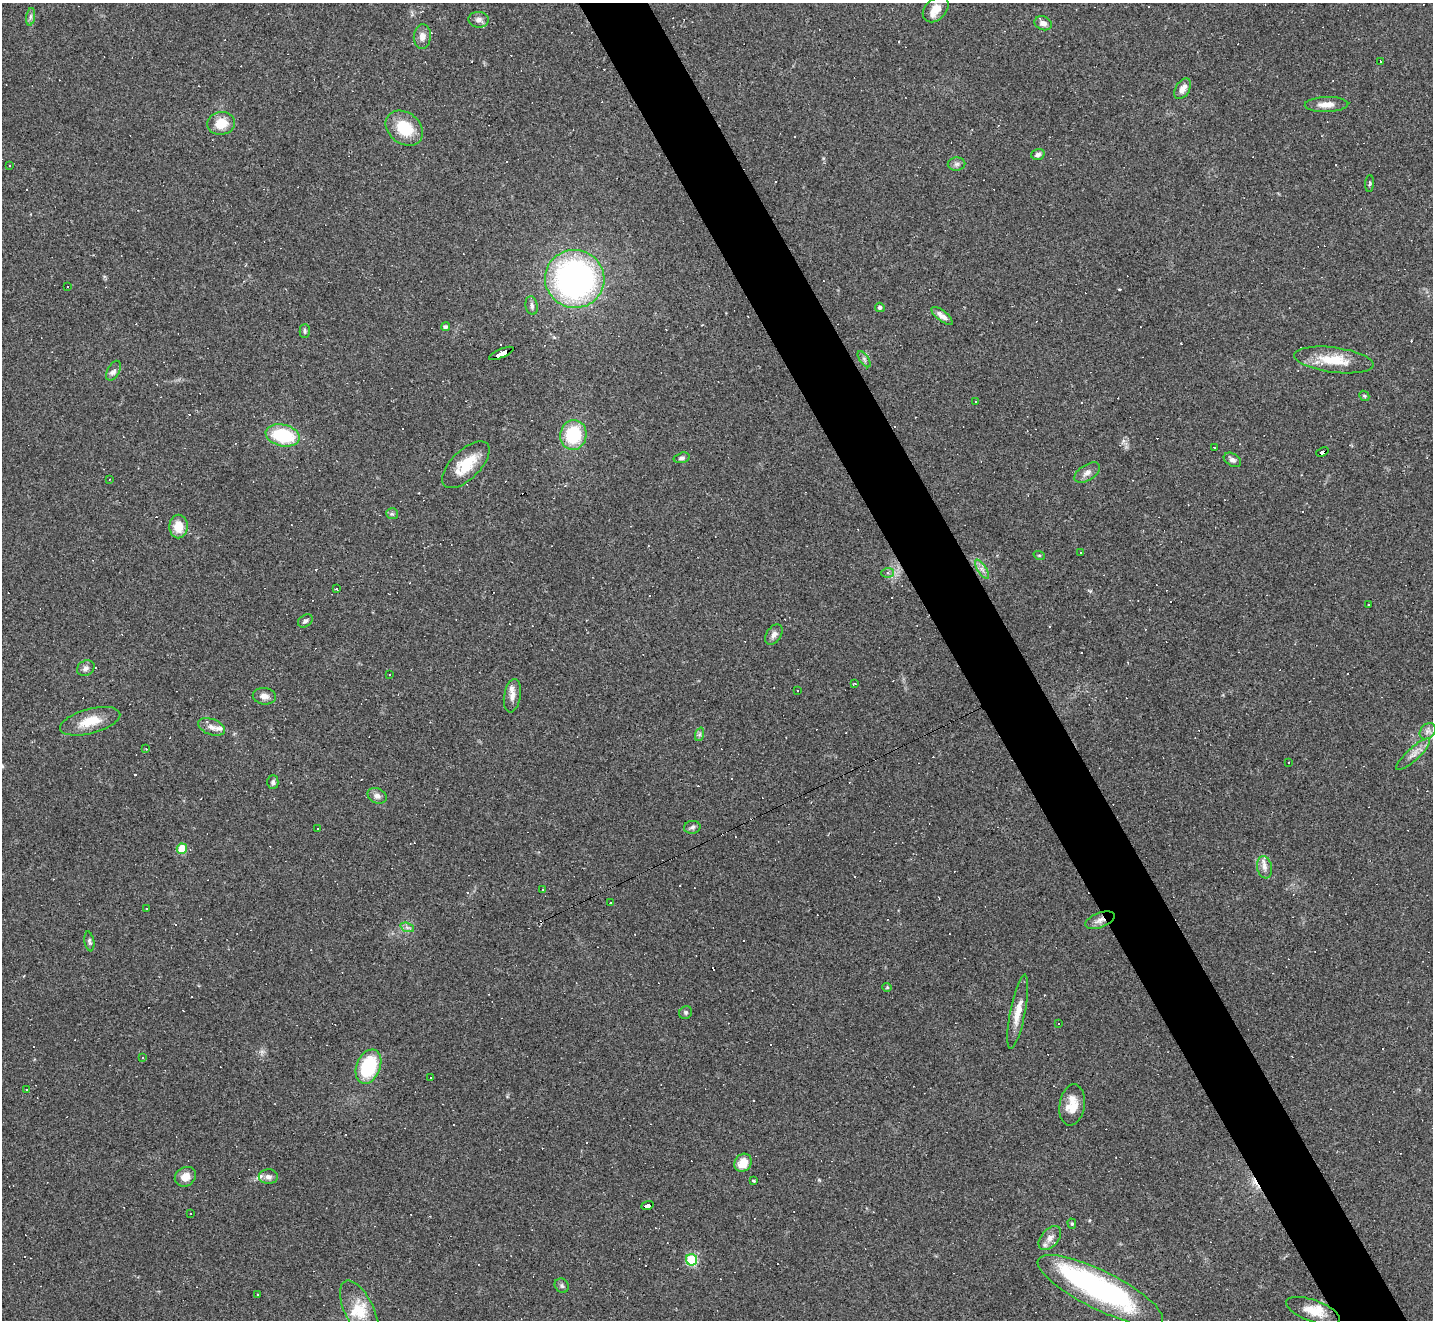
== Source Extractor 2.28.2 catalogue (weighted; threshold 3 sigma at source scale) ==
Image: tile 6 of 4 x 4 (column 2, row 2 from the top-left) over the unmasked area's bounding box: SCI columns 1431-2861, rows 2924-4241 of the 5722 x 5712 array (HDU 1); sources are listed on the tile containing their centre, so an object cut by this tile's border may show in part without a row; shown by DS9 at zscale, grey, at full resolution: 1 PNG px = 1 image px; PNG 1435 x 1322 px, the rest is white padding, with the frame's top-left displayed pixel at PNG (2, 3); every listed detection drawn as its Kron ellipse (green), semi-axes under 4 PNG px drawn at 4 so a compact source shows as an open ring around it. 5% of this frame is shown black and not used: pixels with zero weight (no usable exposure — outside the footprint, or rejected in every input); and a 3 px margin inside the footprint's outer edge (the drizzle kernel's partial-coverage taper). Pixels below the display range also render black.
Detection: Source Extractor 2.28.2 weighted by HDU 2 'WHT'; one run over the whole footprint, this tile lists its part. Background 0.0823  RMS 0.0065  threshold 0.0293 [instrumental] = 3 sigma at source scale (4.5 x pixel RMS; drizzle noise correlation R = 1.50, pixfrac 1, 0.05/0.05 arcsec/px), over >= 5 px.
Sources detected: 191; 1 inside a brighter object's white glare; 89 cosmic-ray / hot-pixel residue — neither listed nor drawn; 7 inside a brighter listed object's ellipse — not listed separately; the other 94 listed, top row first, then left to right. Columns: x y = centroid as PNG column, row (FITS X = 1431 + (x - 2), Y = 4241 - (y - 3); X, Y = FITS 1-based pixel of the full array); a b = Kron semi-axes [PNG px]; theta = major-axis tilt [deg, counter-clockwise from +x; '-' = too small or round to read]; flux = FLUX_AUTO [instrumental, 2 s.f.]
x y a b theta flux
936 9 15 10 45 7.1
31 17 9 4 81 1.6
479 20 10 8 -3 3
1043 23 9 6 -21 3.2
422 36 12 8 86 4
1381 61 3 3 - 4.7
1183 89 11 7 59 4.4
1326 105 22 7 2 6.7
221 123 14 11 6 11
404 128 20 15 -38 21
1038 154 7 5 18 2
957 164 9 6 2 2
9 165 3 2 - 0.9
1370 184 8 4 87 0.97
575 279 30 29 - 210
68 287 3 3 - 0.76
532 305 9 6 -80 2
880 307 5 4 - 1.8
942 316 13 5 -38 3.8
446 327 4 4 - 1.7
305 331 7 5 -89 1.3
501 353 13 3 24 120
864 359 9 4 -55 1.5
1334 360 40 12 -7 20
113 371 11 6 61 3.4
1364 396 6 4 -43 0.88
975 401 3 2 - 0.76
283 435 17 11 -13 37
573 435 15 13 78 31
1214 448 3 2 - 1.2
1322 452 6 3 22 61
682 458 8 5 15 1.7
1232 460 9 6 -30 2.1
466 465 30 14 44 18
1087 473 14 7 32 3.9
109 479 3 2 - 0.43
392 514 6 5 - 1.2
178 526 12 9 88 11
1080 553 3 3 - 3
1039 555 6 3 -18 0.64
982 569 11 4 -56 2.5
887 573 6 5 - 1.5
336 589 3 3 - 1.3
1368 604 3 3 - 1.1
305 621 8 5 35 1.8
774 634 11 7 58 2.8
86 668 9 7 31 2.5
389 674 3 2 - 0.7
855 683 3 3 - 2.4
797 690 3 2 - 0.46
264 696 12 8 -6 3.8
512 696 17 8 80 4.4
90 721 31 12 15 15
212 727 14 7 -20 4
1428 731 9 7 47 2.7
700 734 7 4 71 1.2
146 749 3 2 - 0.45
1413 754 22 6 43 4.9
1288 762 3 2 - 0.67
273 782 7 5 89 1.7
377 796 10 7 -25 2.9
692 827 8 6 9 1.9
317 829 3 3 - 2.8
182 849 5 5 - 18
1264 867 11 7 -80 3.5
543 889 2 2 - 0.47
611 903 3 2 - 0.79
146 909 3 3 - 3.7
1100 920 15 7 21 4.3
407 927 7 4 -19 1.6
89 941 10 5 -80 1.4
887 987 5 4 - 0.66
686 1012 7 6 - 1.4
1018 1012 38 7 79 9.3
1059 1024 3 3 - 13
143 1058 3 2 - 0.59
368 1067 18 12 68 39
431 1078 3 3 - 15
27 1089 3 3 - 6.1
1072 1105 21 12 81 11
743 1163 9 8 - 9.2
185 1177 11 9 34 6.6
268 1177 9 7 2 2.9
754 1181 4 3 - 0.86
647 1206 6 4 19 65
191 1213 3 2 - 0.44
1072 1224 5 4 - 0.84
1050 1238 14 8 49 4.3
692 1260 5 5 - 47
562 1286 7 6 - 1.6
1100 1290 69 19 -26 140
257 1295 3 2 - 0.58
359 1311 33 14 -64 15
1313 1311 28 10 -20 11
Overlapping masked pixels (flux is a lower limit): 4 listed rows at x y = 501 353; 1322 452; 1100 920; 647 1206